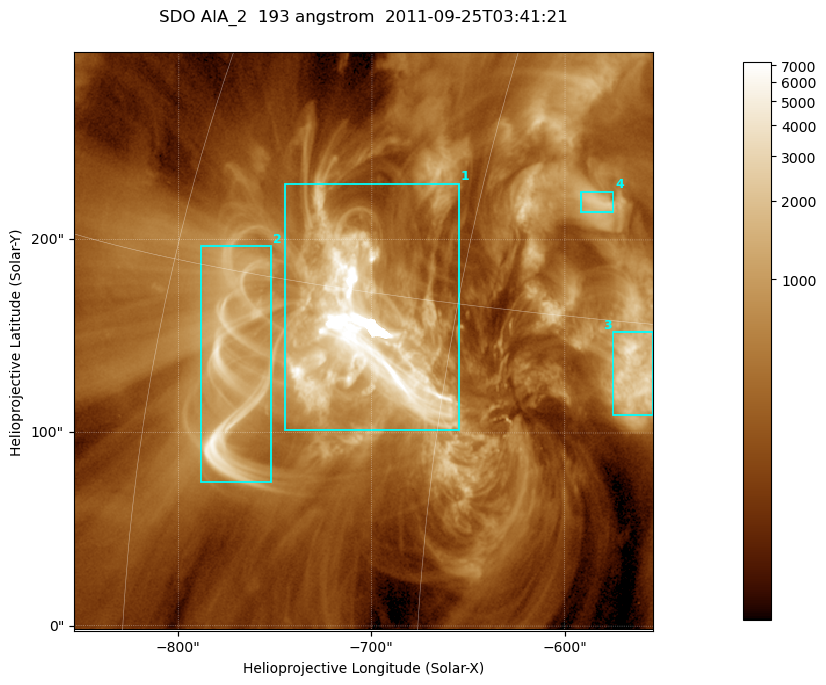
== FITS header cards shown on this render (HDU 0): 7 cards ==
TELESCOP= 'SDO     '           /
INSTRUME= 'AIA_2   '           /
WAVELNTH=                  193 /
WAVEUNIT= 'angstrom'           /
DATE-OBS= '2011-09-25T03:41:21.16' /
CTYPE1  = 'HPLN-TAN'           /
CTYPE2  = 'HPLT-TAN'           /

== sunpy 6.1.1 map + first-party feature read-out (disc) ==
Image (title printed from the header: SDO AIA_2  193 angstrom  2011-09-25T03:41:21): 499 x 499 px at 0.601 arcsec/px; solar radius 957 arcsec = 1592 px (partial field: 3.1% of the solar disc is inside the frame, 100% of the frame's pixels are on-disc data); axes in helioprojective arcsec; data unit not stated in the header (colour bar unlabelled)
Orientation: roll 0.0577 deg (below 1 deg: not rotated)
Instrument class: DISC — disc imager (sunpy class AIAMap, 193 A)
Bright regions (active regions / flare kernels): reference = the on-disc median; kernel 5 px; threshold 5 sigma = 1161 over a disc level ~345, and >= 1.15x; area >= 249 px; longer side >= 6 px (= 3.6 arcsec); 4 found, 4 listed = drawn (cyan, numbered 1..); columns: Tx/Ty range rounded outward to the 2 arcsec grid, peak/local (2 s.f.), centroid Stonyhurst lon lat
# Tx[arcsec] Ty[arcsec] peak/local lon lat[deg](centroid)
1 -746..-654 100..230 48 -49 +14
2 -788..-752 74..198 16 -55 +12
3 -576..-554 108..152 11 -37 +13
4 -592..-574 214..226 6.3 -40 +19